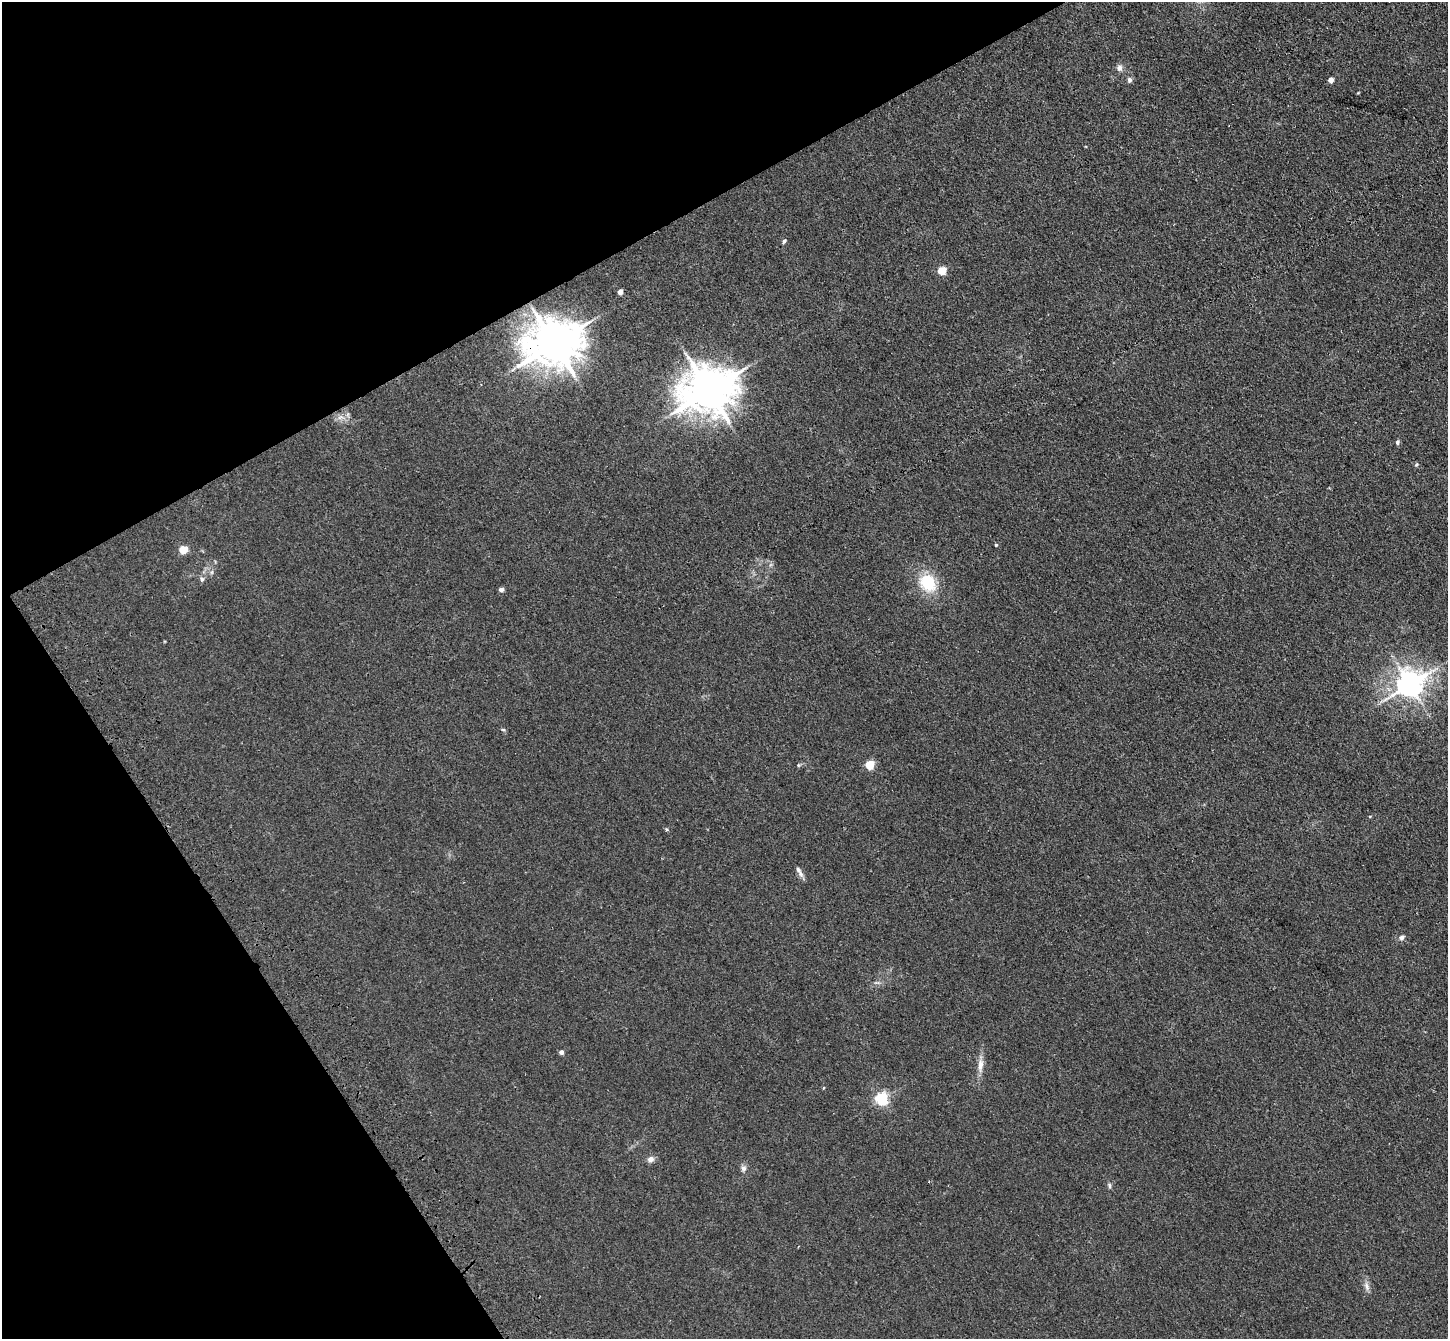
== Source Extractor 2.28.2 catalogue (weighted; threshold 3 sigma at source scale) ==
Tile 5 of 4 x 4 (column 1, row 2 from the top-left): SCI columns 103-1548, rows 2895-4231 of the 5985 x 5924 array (HDU 1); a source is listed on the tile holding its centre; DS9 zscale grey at full resolution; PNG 1450 x 1341 px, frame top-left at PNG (2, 2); no overlay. Shown black and unused: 26% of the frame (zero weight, under 3 of 4 exposures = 6% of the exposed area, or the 3 px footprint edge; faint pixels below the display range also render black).
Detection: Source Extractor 2.28.2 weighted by HDU 2 'WHT'; one run over the whole footprint, this tile lists its part. Background 0.0407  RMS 0.0058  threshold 0.0263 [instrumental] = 3 sigma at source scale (4.5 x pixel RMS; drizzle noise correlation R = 1.50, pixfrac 1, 0.05/0.05 arcsec/px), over >= 5 px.
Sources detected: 31; all 31 listed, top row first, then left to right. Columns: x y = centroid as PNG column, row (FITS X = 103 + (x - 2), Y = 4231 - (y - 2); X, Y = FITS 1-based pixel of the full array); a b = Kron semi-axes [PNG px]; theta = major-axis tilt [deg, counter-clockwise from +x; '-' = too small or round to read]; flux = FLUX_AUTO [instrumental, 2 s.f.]
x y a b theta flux
1119 68 8 8 - 2.4
1129 80 8 6 -77 1.5
1331 80 4 4 - 4.7
784 241 6 4 42 1.1
942 270 5 5 - 18
620 292 4 4 - 4
554 343 16 13 14 2100
708 390 16 13 16 2000
340 417 10 6 25 2.7
1397 442 6 5 - 1.1
1416 465 5 4 - 0.8
996 545 4 4 - 0.63
183 549 7 6 - 8.1
202 579 8 6 -75 1.5
928 583 21 17 -60 22
501 590 6 5 - 1.7
1409 684 9 8 - 700
503 730 6 4 -2 0.71
798 765 6 4 90 0.67
870 765 5 5 - 28
666 829 5 3 - 0.66
799 872 17 5 -60 2.4
1401 937 7 6 - 2.1
561 1052 5 4 - 1.9
980 1065 20 7 86 5.1
823 1088 5 3 - 0.53
882 1099 5 5 - 99
651 1159 8 7 - 2.8
743 1168 8 7 - 1.9
1109 1185 7 4 -84 1.1
1367 1286 12 6 -74 2.8
Overlapping masked pixels (flux is a lower limit): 2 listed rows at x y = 554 343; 708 390